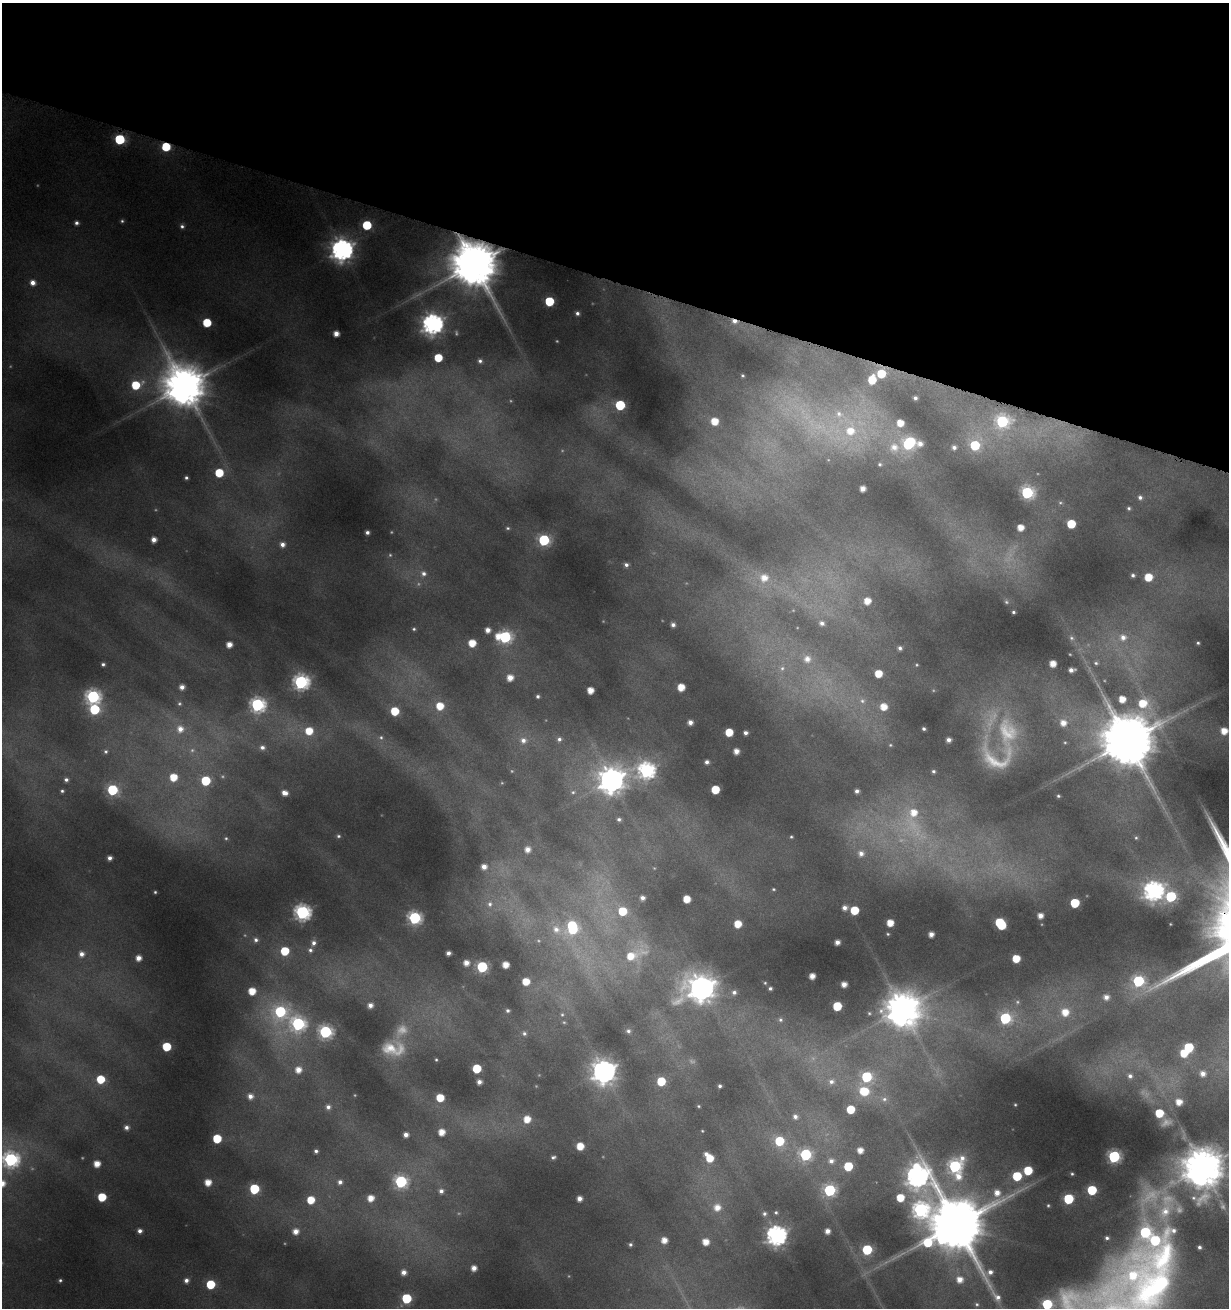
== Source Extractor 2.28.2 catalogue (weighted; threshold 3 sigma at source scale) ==
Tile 2 of 4 x 4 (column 2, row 1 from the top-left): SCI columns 1458-2684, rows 3940-5245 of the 5462 x 5246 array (HDU 1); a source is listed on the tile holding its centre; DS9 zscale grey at full resolution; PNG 1231 x 1310 px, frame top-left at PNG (2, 3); no overlay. Shown black and unused: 21% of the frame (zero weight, under 4 of 8 exposures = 2% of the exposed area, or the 3 px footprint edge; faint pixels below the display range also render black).
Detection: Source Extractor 2.28.2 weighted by HDU 2 'WHT'; one run over the whole footprint, this tile lists its part. Background 0.0173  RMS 0.0094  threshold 0.0386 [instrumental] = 3 sigma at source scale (4.09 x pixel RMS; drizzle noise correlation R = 1.36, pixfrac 0.8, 0.0396/0.0396 arcsec/px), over >= 5 px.
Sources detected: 332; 52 too faint to see at this stretch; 1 inside a brighter object's white glare — not listed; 11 inside a brighter listed object's ellipse — not listed separately; the other 268 listed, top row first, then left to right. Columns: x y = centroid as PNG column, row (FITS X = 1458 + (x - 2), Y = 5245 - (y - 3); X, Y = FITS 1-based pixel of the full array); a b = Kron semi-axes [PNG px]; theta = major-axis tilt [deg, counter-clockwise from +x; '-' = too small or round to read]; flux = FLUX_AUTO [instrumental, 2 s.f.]
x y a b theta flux
120 139 6 6 - 78
166 147 6 5 - 45
122 221 5 4 - 1.7
76 223 5 5 - 3.4
367 225 6 6 - 53
182 226 6 5 - 2.9
342 250 8 8 - 830
474 264 14 12 -34 5900
33 283 6 6 - 7.2
549 301 6 6 - 52
577 313 4 4 - 2.8
734 321 8 5 -16 7
207 323 6 6 - 31
433 324 8 8 - 620
336 334 5 5 - 8.7
438 358 5 5 - 31
480 361 5 5 - 2.8
881 374 6 6 - 33
742 376 3 3 - 1.2
872 380 7 6 - 28
136 385 8 6 21 35
184 386 13 12 - 3800
915 398 4 4 - 3
620 405 6 6 - 64
714 421 7 6 - 19
1002 421 8 7 - 140
850 430 121 34 -4 200
975 445 7 6 - 59
219 473 6 6 - 33
186 478 4 3 - 2
862 489 5 4 - 8.3
1027 493 7 6 - 150
1140 497 6 6 - 3.5
1060 503 6 4 -6 1.5
1129 508 5 4 - 1.9
1071 524 6 6 - 37
1020 527 5 5 - 14
508 528 6 4 -2 1.7
367 532 4 4 - 3
154 540 5 5 - 7.1
544 540 7 6 - 110
282 544 6 6 - 5.4
626 565 5 5 - 3
423 573 8 8 - 5
1133 575 4 4 - 2.6
1148 577 6 5 - 25
764 578 11 10 - 16
867 601 6 6 - 14
1013 612 3 3 - 1.6
822 623 6 5 - 4.4
673 625 4 4 - 4
414 629 4 3 - 1.4
488 630 5 5 - 6.9
505 637 7 7 - 150
1123 637 12 10 -5 12
1071 638 8 7 - 2.7
472 643 5 5 - 19
1198 643 3 3 - 1.5
229 645 5 5 - 9.7
900 648 4 4 - 3
807 659 8 8 - 9.8
1053 663 5 5 - 13
1096 663 7 6 - 2.8
103 664 4 3 - 2.2
782 668 8 8 - 4
1071 670 6 4 10 5.3
878 674 6 5 - 20
510 678 6 6 - 12
301 682 7 7 - 270
182 687 5 4 - 6
681 687 5 5 - 18
590 690 5 5 - 13
538 696 4 4 - 2.3
93 697 7 7 - 210
1122 699 6 6 - 15
862 701 10 9 - 6.8
1143 703 11 10 - 28
257 705 7 7 - 230
440 706 7 7 - 21
884 707 7 6 - 16
94 709 7 6 - 70
395 711 6 6 - 33
690 722 5 4 - 6.1
1063 723 8 7 - 11
180 729 9 9 - 10
924 729 4 3 - 2.1
309 731 7 7 - 21
1224 731 6 6 - 16
729 732 5 5 - 27
745 733 4 4 - 3.7
559 739 7 6 - 3.9
523 740 11 9 -6 8.9
948 740 4 4 - 5.1
1127 741 16 14 -25 7400
890 745 5 4 - 1.3
262 747 7 6 - 4
106 751 7 6 - 2.5
736 751 5 5 - 8.5
707 762 4 4 - 3.7
646 770 9 8 - 320
173 777 7 7 - 21
66 780 5 5 - 3
611 780 10 10 - 1300
206 781 6 6 - 58
715 789 6 5 - 31
112 790 7 6 - 89
62 791 4 4 - 1.9
857 791 4 4 - 3.9
573 792 9 7 16 3.7
285 793 6 5 - 7.6
1058 796 3 3 - 1.4
619 819 5 5 - 2.8
913 821 74 37 -82 140
338 836 5 5 - 1.9
791 837 4 4 - 1.3
1136 838 6 5 - 1.6
528 849 6 6 - 7.9
861 853 9 9 - 8.3
110 858 4 4 - 4.8
484 867 5 5 - 7.8
773 889 5 4 - 1.2
1153 891 9 8 - 480
155 892 3 3 - 1.2
1171 896 7 7 - 80
642 898 4 4 - 4.8
687 899 5 5 - 18
1075 903 6 6 - 46
490 904 9 8 - 5.9
845 908 6 5 - 6.1
854 910 6 6 - 32
622 911 7 7 - 30
302 912 7 7 - 290
1040 916 5 5 - 8.4
415 918 6 6 - 170
890 923 5 5 - 17
738 924 5 5 - 19
1000 924 8 6 -53 76
556 929 79 27 -6 94
888 934 5 4 - 1.5
931 934 5 5 - 7.7
256 940 7 7 - 3.7
837 942 5 4 - 6.7
313 943 7 6 - 5.2
310 950 7 7 - 3.6
285 951 6 6 - 37
448 953 4 4 - 4.5
82 954 7 7 - 6.4
633 955 31 13 19 38
138 958 5 5 - 8.7
1016 958 5 5 - 24
466 963 5 5 - 8.2
505 965 5 5 - 13
482 967 6 6 - 98
812 976 5 5 - 9.9
526 981 6 6 - 19
1138 981 7 6 - 110
765 983 4 4 - 1
844 984 5 5 - 8.7
701 988 12 10 12 1400
770 988 4 3 - 2.2
252 991 6 6 - 19
734 992 6 6 - 3.5
1106 997 6 6 - 6.6
370 1005 5 5 - 6.1
837 1006 6 5 - 42
902 1009 12 11 - 2600
280 1011 10 9 - 95
508 1011 5 4 - 2.3
1065 1012 9 9 - 18
869 1013 4 4 - 1.2
562 1014 7 6 - 2.6
1005 1018 8 8 - 99
780 1020 6 5 - 2
298 1024 8 8 - 190
628 1031 7 7 - 3.7
325 1032 7 7 - 160
524 1033 7 6 - 2.9
166 1047 6 6 - 36
1188 1047 6 6 - 59
390 1048 27 20 23 28
1184 1053 6 5 - 23
436 1060 3 3 - 1.1
477 1068 6 6 - 38
298 1070 6 6 - 10
604 1071 9 9 - 970
1203 1073 7 7 - 8.3
1130 1076 6 6 - 3.8
866 1077 7 6 - 69
100 1079 6 6 - 30
661 1081 6 6 - 34
479 1082 4 4 - 5.4
831 1082 8 7 - 5.2
720 1086 3 3 - 2.2
864 1091 9 8 - 32
250 1096 7 7 - 7.1
440 1098 6 5 - 25
884 1099 9 8 - 4.6
1179 1102 6 6 - 12
1015 1105 3 2 - 0.84
698 1106 3 3 - 1
328 1107 6 6 - 4.2
850 1109 6 5 - 30
1159 1113 6 6 - 31
795 1117 7 6 - 4.5
527 1119 7 6 - 16
126 1127 5 5 - 4.3
702 1131 3 2 - 0.79
441 1132 5 5 - 13
406 1135 5 4 - 6.1
217 1139 6 6 - 36
779 1141 6 6 - 45
580 1146 5 5 - 19
860 1150 5 5 - 9.7
316 1151 4 4 - 2.8
806 1154 7 7 - 120
553 1157 5 4 - 2.2
1114 1157 6 6 - 170
709 1158 6 6 - 21
11 1159 8 7 - 240
831 1161 8 7 - 5.7
97 1164 5 5 - 13
848 1166 6 6 - 44
955 1166 9 7 45 200
1202 1168 12 12 - 3500
1028 1170 6 6 - 37
1072 1174 4 3 - 1.4
917 1176 12 11 - 710
958 1176 12 11 - 16
1017 1176 6 6 - 45
401 1181 7 7 - 150
208 1182 6 6 - 14
340 1182 6 6 - 4.1
2 1183 6 6 - 11
254 1189 6 6 - 63
830 1190 7 6 - 130
1092 1190 6 6 - 54
441 1191 6 6 - 4.4
102 1197 6 6 - 32
371 1198 6 5 - 12
900 1198 6 6 - 23
579 1199 5 4 - 7.2
1068 1199 6 6 - 69
311 1200 6 6 - 23
1048 1205 4 3 - 1.1
717 1207 9 8 - 12
921 1210 10 8 56 310
1165 1211 32 19 61 38
776 1212 5 5 - 1.8
764 1214 6 6 - 2.9
956 1225 19 17 13 9000
140 1231 4 4 - 4.3
296 1231 7 7 - 10
827 1231 5 4 - 7.3
776 1235 8 7 - 570
1107 1238 5 5 - 2.6
664 1240 5 5 - 10
706 1242 5 5 - 13
630 1244 4 4 - 2
1199 1247 4 4 - 2.6
867 1250 6 6 - 75
474 1268 5 5 - 8.3
404 1272 6 6 - 7.2
960 1279 7 7 - 11
60 1280 3 3 - 1.6
186 1280 6 5 - 4.7
211 1284 6 6 - 38
406 1298 6 6 - 60
1047 1304 6 6 - 74
Overlapping masked pixels (flux is a lower limit): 3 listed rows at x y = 166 147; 474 264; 734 321
Isophote crosses this tile's border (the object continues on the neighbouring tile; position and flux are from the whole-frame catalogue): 3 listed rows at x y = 11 1159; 2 1183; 1047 1304